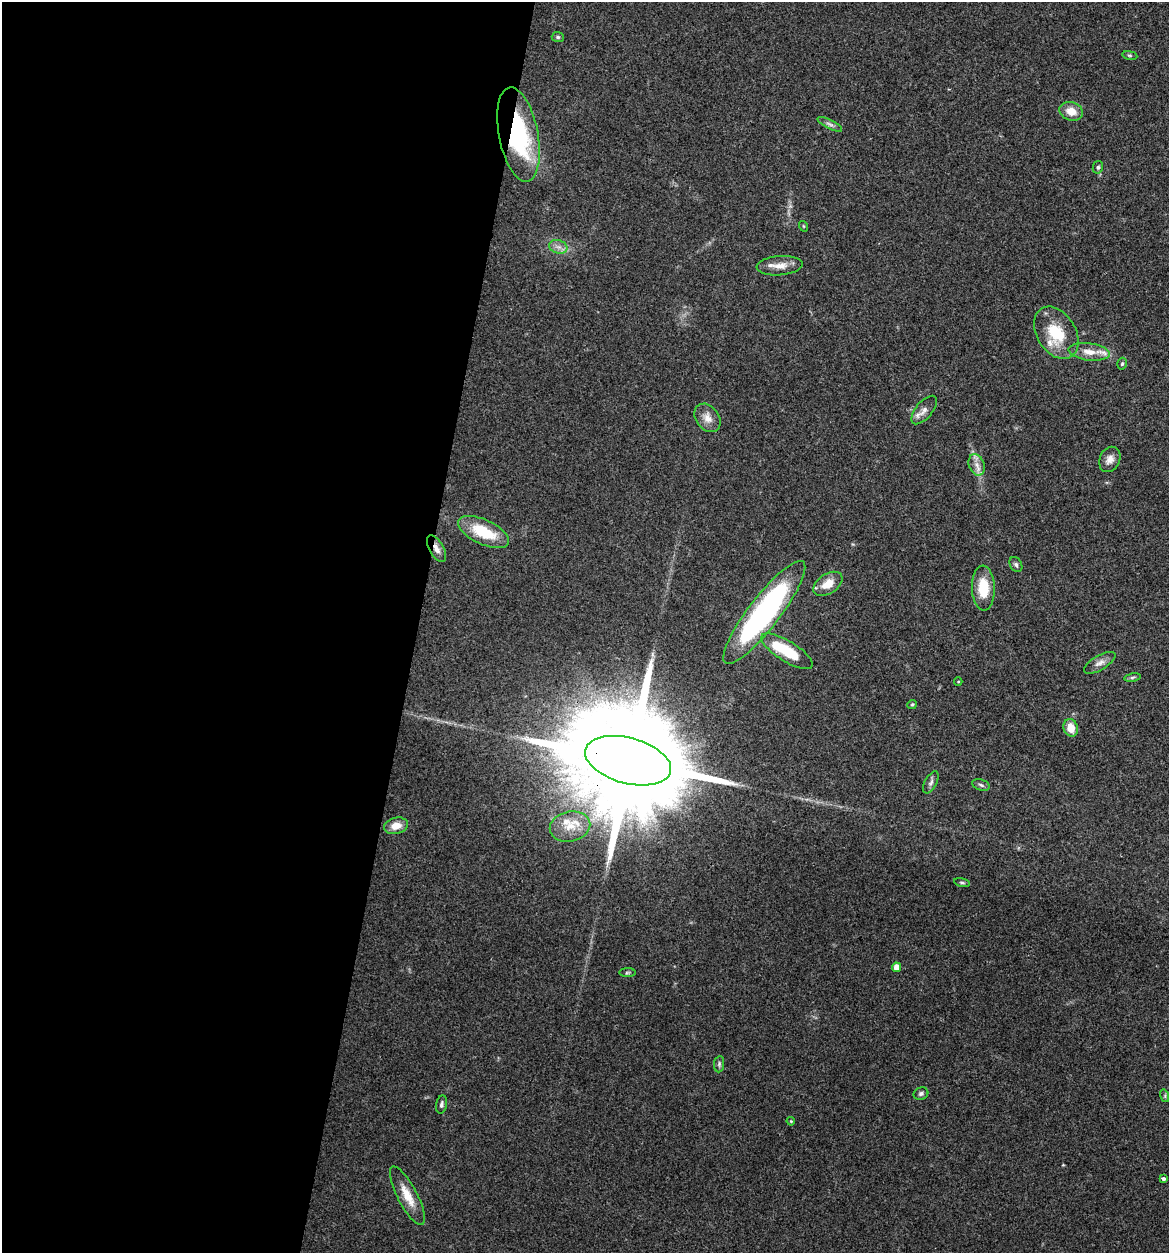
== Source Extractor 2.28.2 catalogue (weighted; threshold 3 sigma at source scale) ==
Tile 5 of 4 x 4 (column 1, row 2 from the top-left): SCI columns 122-1288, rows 2510-3760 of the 5032 x 5014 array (HDU 1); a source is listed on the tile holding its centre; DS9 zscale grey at full resolution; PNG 1171 x 1255 px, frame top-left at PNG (2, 2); each listed source drawn as its Kron ellipse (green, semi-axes under 4 px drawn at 4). Shown black and unused: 36% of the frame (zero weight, under 3 of 4 exposures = <1% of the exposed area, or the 3 px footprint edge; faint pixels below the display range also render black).
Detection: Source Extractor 2.28.2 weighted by HDU 2 'WHT'; one run over the whole footprint, this tile lists its part. Background 0.0606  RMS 0.0053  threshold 0.0238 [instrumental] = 3 sigma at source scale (4.5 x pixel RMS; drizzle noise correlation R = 1.50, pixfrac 1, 0.05/0.05 arcsec/px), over >= 5 px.
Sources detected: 47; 1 inside a brighter object's white glare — neither listed nor drawn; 3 inside a brighter listed object's ellipse — not listed separately; the other 43 listed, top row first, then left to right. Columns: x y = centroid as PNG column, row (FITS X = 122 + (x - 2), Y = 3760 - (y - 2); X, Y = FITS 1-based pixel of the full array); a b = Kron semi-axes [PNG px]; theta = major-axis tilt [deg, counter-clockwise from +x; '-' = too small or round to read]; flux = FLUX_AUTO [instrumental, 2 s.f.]
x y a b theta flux
558 37 6 5 - 1
1130 55 7 4 -9 0.74
1071 111 12 9 -18 6.5
830 124 13 4 -27 1.9
518 134 48 19 -79 66
1098 167 6 5 - 1
803 226 5 3 - 0.46
558 247 9 6 -19 2.6
780 266 23 9 4 6.4
1056 333 28 19 -58 21
1089 352 21 8 -7 6.3
1122 364 6 4 73 0.86
924 410 17 8 50 3.8
707 418 16 11 -53 5.1
1110 459 13 10 66 3.7
977 465 11 7 -70 3.4
484 532 27 12 -25 21
436 549 15 7 -61 3.6
1016 565 8 6 -59 1.4
828 584 16 10 33 8.4
983 588 22 11 -88 15
764 612 64 15 52 130
787 651 29 10 -32 20
1100 663 17 7 30 3.3
1132 677 8 4 9 0.99
958 682 4 3 - 0.45
912 704 5 4 - 0.7
1071 728 9 7 -70 7.3
628 761 44 23 -15 27000
931 782 12 6 62 1.7
981 785 9 5 -17 1.3
396 826 12 8 12 6
570 827 20 15 12 10
962 882 8 3 -11 0.82
896 967 4 4 - 4.7
627 973 8 4 1 0.82
719 1064 8 5 83 1.1
921 1094 7 6 - 1.3
1165 1096 6 4 -73 0.79
442 1104 9 5 80 1.4
791 1121 4 3 - 0.6
1163 1179 4 3 - 1.1
407 1196 32 10 -62 10
Overlapping masked pixels (flux is a lower limit): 3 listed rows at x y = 518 134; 436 549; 628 761